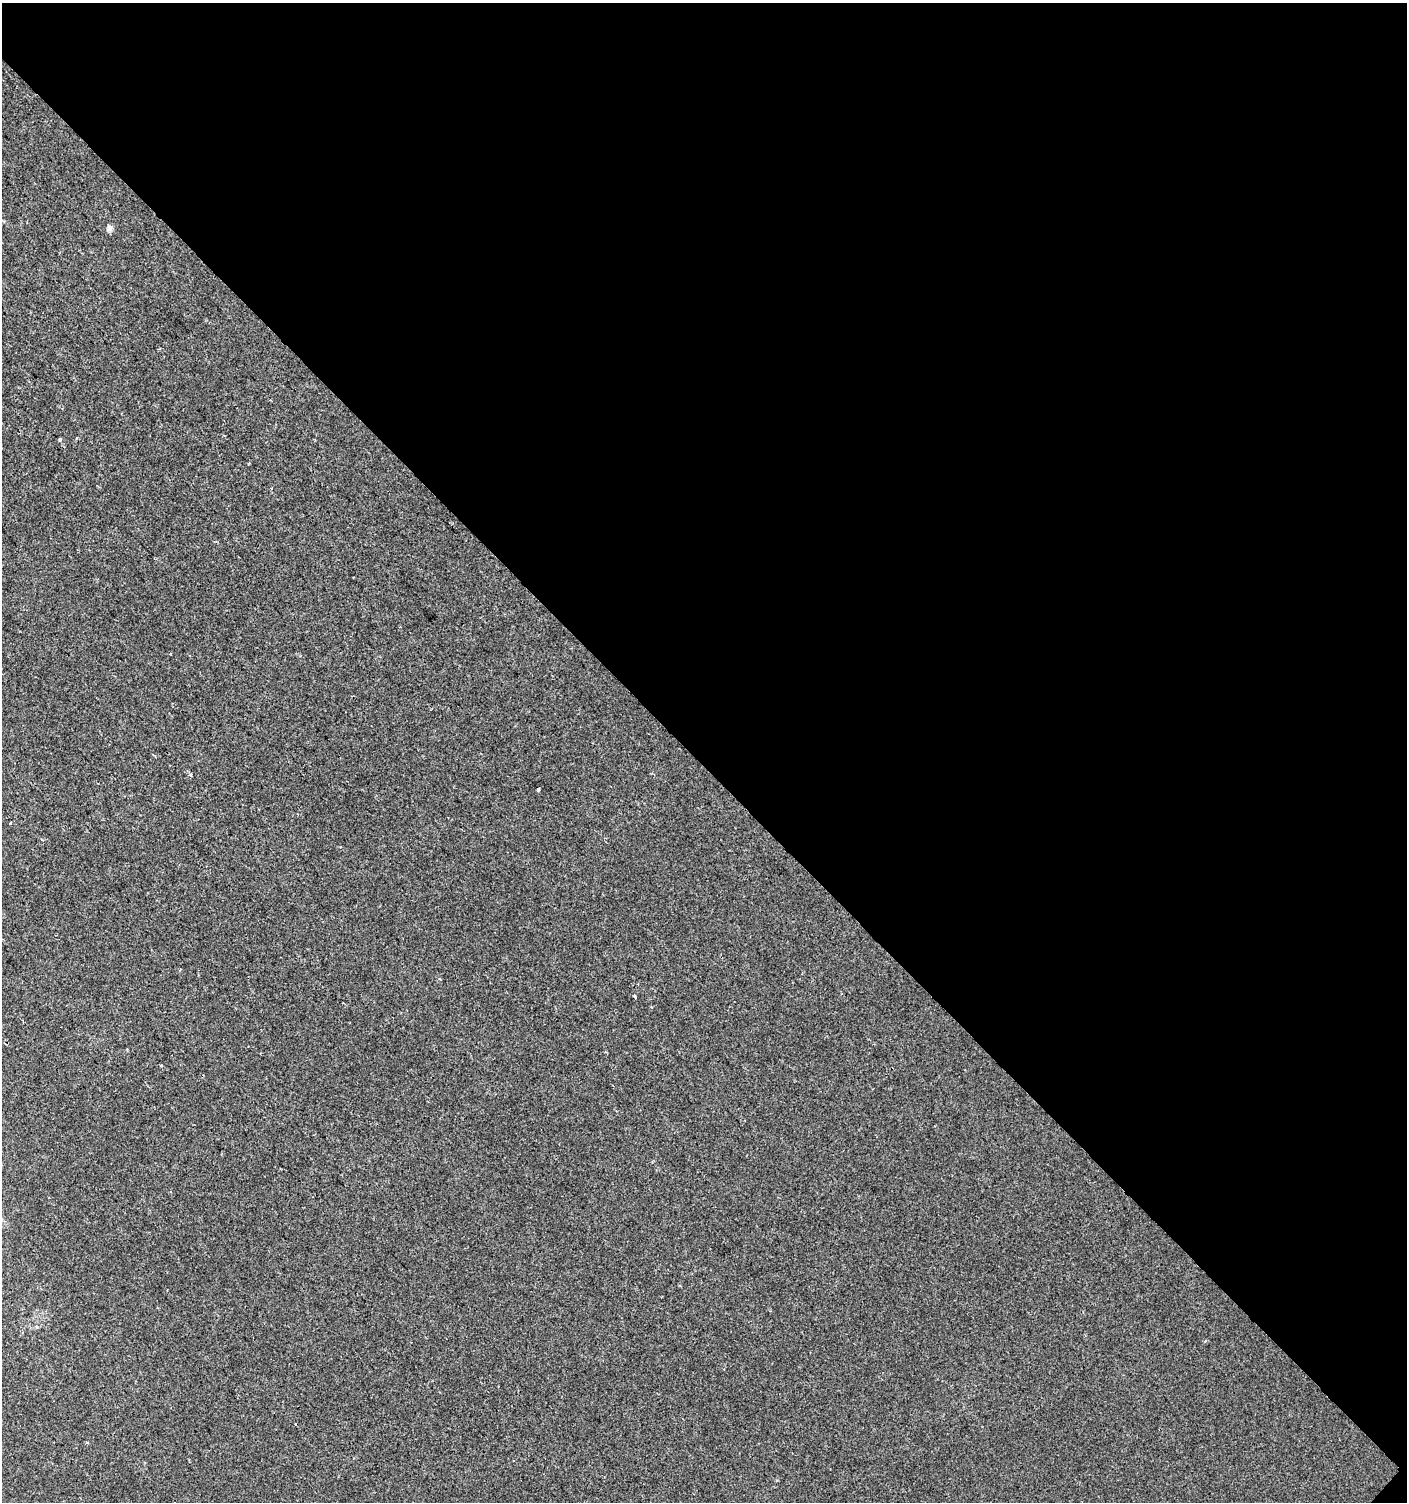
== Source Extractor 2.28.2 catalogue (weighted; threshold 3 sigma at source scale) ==
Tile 2 of 2 x 2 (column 2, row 1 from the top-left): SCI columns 1510-2914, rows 1501-3000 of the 3001 x 3001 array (HDU 1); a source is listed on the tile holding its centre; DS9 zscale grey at full resolution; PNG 1409 x 1504 px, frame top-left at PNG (2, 3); no overlay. Shown black and unused: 51% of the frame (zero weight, under 2 of 3 exposures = <1% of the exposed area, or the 3 px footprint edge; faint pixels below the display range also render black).
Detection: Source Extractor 2.28.2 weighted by HDU 2 'WHT'; one run over the whole footprint, this tile lists its part. Background 6.10e-04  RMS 0.0041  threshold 0.0185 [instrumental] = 3 sigma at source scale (4.5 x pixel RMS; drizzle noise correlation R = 1.50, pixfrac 1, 0.0396/0.0396 arcsec/px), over >= 5 px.
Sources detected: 8; all 8 listed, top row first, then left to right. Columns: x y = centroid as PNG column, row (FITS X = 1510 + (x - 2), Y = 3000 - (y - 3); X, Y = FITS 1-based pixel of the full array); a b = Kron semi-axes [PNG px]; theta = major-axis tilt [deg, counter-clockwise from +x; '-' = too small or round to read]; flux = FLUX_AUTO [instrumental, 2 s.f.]
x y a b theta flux
109 228 8 7 - 1.5
60 439 4 4 - 0.48
190 775 5 3 - 0.42
538 789 3 3 - 2.3
10 823 3 2 - 0.8
635 997 3 2 - 0.61
161 1066 3 3 - 0.84
87 1442 4 3 - 0.49